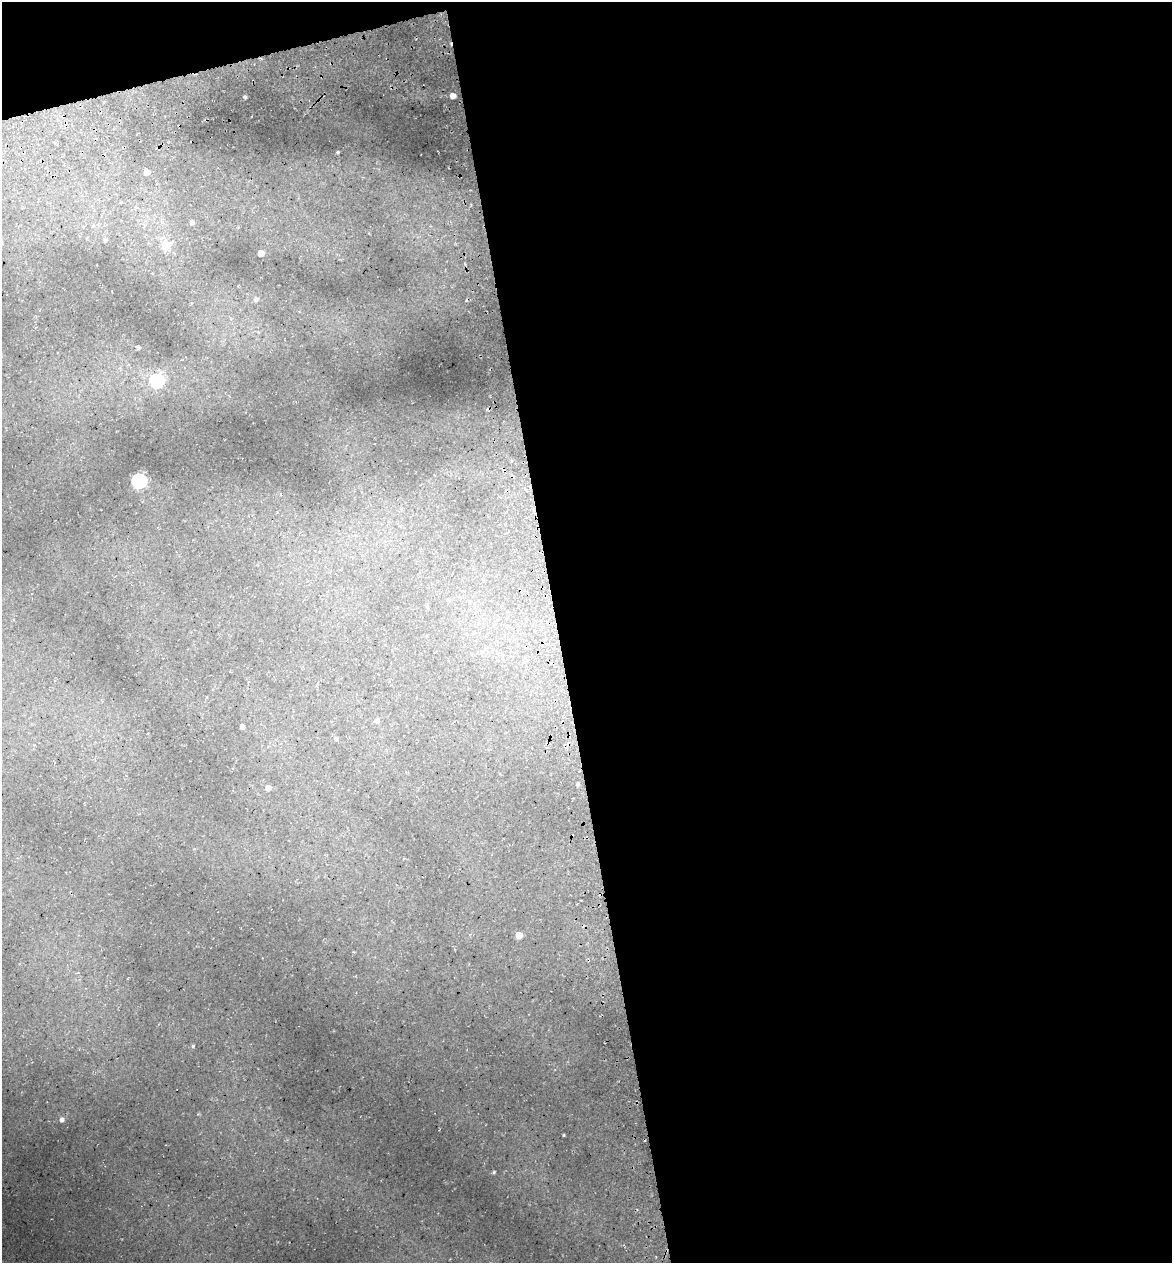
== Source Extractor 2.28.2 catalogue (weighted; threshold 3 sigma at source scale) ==
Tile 4 of 4 x 4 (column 4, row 1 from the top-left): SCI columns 3656-4825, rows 3857-5117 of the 4922 x 5194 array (HDU 1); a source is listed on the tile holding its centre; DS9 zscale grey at full resolution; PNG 1174 x 1265 px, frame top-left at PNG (2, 2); no overlay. Shown black and unused: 54% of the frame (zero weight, under 3 of 5 exposures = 5% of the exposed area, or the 3 px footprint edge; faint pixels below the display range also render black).
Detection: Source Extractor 2.28.2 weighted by HDU 2 'WHT'; one run over the whole footprint, this tile lists its part. Background 0.135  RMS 0.0071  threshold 0.0321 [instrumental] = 3 sigma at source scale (4.5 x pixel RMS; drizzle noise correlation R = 1.50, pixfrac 1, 0.0396/0.0396 arcsec/px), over >= 5 px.
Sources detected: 27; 3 cosmic-ray / hot-pixel residue — not listed; the other 24 listed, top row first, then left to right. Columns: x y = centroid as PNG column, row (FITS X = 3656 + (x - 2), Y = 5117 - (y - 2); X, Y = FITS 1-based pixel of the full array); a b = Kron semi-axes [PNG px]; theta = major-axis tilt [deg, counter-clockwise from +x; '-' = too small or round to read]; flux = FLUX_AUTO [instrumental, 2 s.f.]
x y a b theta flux
453 96 5 4 - 5.8
245 97 3 3 - 1.4
338 152 4 3 - 1.1
147 172 5 5 - 5.2
192 222 6 6 - 2.5
105 240 5 5 - 2
166 245 6 6 - 26
261 253 5 5 - 7.7
256 299 6 6 - 2.5
138 347 4 3 - 1.8
157 381 6 6 - 100
139 481 6 6 - 140
449 599 6 5 - 1.3
482 652 6 4 0 1.2
377 720 6 5 - 2.3
242 727 5 4 - 2.6
336 739 5 4 - 1.6
578 784 5 4 - 1.3
268 788 5 5 - 5.2
519 935 5 5 - 12
193 1046 4 4 - 0.84
62 1119 6 6 - 2.3
564 1135 3 2 - 0.62
494 1172 4 4 - 0.96